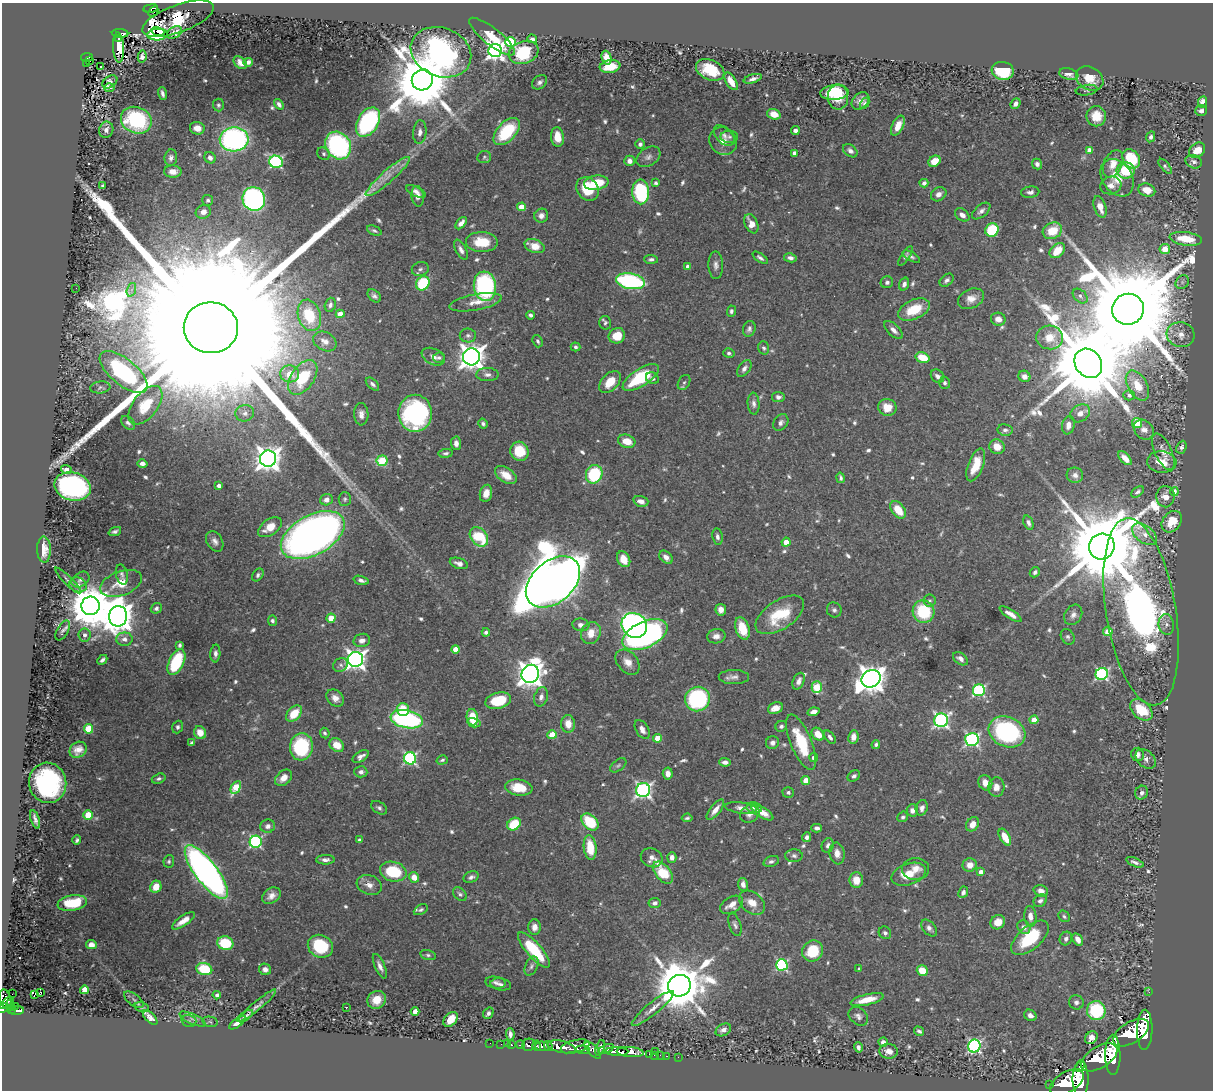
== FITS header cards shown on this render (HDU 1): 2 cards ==
NAXIS1  =                 1211
NAXIS2  =                 1088

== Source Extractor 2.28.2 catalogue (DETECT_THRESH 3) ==
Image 1211 x 1088 px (HDU 1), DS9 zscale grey, 1 PNG px = 1 image px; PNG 1215 x 1092 px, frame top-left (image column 1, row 1088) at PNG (2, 3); each listed source drawn as its Kron ellipse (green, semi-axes under 4 px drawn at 4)
Background 1.04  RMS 0.024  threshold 0.0709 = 3 sigma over >= 5 px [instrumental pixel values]
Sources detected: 691; of the 691, the 500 brightest by FLUX_AUTO listed and drawn (191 fainter detections omitted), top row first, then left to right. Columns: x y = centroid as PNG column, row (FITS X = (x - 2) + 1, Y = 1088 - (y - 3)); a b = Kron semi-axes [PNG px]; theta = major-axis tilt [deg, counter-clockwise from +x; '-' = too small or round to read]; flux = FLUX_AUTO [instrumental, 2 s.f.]
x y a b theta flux
151 8 7 4 8 110
153 11 6 2 47 15
178 19 38 14 20 52
158 32 6 3 -16 29
174 32 8 5 32 5.4
120 33 8 4 -3 120
157 35 10 6 4 76
492 37 28 8 -38 57
119 38 3 2 - 13
532 39 5 3 - 6
510 42 5 5 - 130
119 47 15 5 -87 30
495 51 7 6 - 810
441 52 31 24 -22 930
524 53 15 11 19 94
142 56 6 4 79 5.1
87 57 6 4 9 110
607 58 7 5 -72 19
89 60 3 2 - 20
248 62 5 4 - 8.2
87 63 3 2 - 12
240 63 7 5 -45 9.9
610 66 10 6 8 41
100 67 3 2 - 3.9
710 70 15 10 -24 56
1003 71 11 9 -8 87
1069 74 10 5 -12 9.1
1090 78 14 11 -32 31
753 79 9 4 17 6.7
422 80 11 10 - 16000
731 81 10 5 -58 24
110 82 8 5 34 4.5
540 82 8 6 39 5.5
109 88 5 4 - 24
1087 90 11 5 8 3.8
834 92 14 7 4 61
162 94 6 3 -71 5
838 97 12 10 -88 42
860 101 10 7 43 11
1202 102 6 4 81 12
865 103 6 4 60 3.5
279 104 6 4 -56 5
1016 104 5 4 - 8.2
218 105 6 5 - 3.4
1201 110 6 5 - 5.6
774 114 7 5 -18 22
1096 116 10 9 - 29
136 120 16 13 -21 150
368 122 16 10 59 250
898 126 11 5 64 20
197 128 7 6 - 14
106 130 8 7 - 7.6
507 131 16 9 46 96
795 131 4 4 - 7.2
420 132 12 6 84 8.5
724 135 12 8 -45 8.8
557 137 9 6 -83 21
729 137 9 6 -1 4.1
1151 137 5 4 - 5.3
234 139 14 12 3 430
723 141 14 13 - 17
640 144 5 5 - 4.7
338 146 14 12 -55 300
1089 150 4 4 - 12
1197 150 9 7 37 20
850 151 8 5 -37 7.9
794 153 4 4 - 6.1
324 154 7 5 -47 4
484 157 7 6 - 3.7
648 157 13 9 32 8.8
171 158 8 6 82 5.9
210 158 6 5 - 8.4
1131 159 10 8 -55 74
629 161 5 5 - 7.9
934 161 6 5 - 24
276 162 7 6 - 280
1194 162 8 6 -21 6.4
1037 164 5 5 - 6.3
1113 164 14 9 65 17
1165 166 9 4 -51 3.5
1126 170 9 8 - 50
173 172 8 6 -1 15
388 176 29 6 41 22
1117 178 20 14 -56 33
596 183 12 7 9 49
655 183 4 4 - 4.9
924 183 4 4 - 7.5
1111 185 10 9 - 10
103 186 4 3 - 4.1
587 189 12 10 -54 52
1147 190 8 6 -16 24
416 191 10 4 -26 6.4
641 192 12 8 -89 150
1030 192 9 5 7 6.4
939 194 8 6 32 9.3
418 196 10 6 -82 11
254 199 12 11 - 410
208 200 5 5 - 3.7
522 207 4 4 - 31
1100 207 11 6 -72 20
981 211 11 6 40 7.3
203 212 8 6 19 10
962 215 8 5 -39 9.1
541 216 7 6 - 8.8
461 223 7 4 49 9.8
751 224 10 6 -66 20
992 230 7 6 - 97
374 231 8 4 -23 3.4
1052 231 10 8 24 41
1186 239 16 6 -8 46
482 242 16 10 -1 49
535 246 10 6 -18 26
1165 249 5 5 - 36
461 250 11 5 -62 7.9
1057 251 9 6 44 30
905 256 11 4 56 4
911 257 10 4 -28 4.4
760 258 9 4 -35 4.8
790 258 6 4 -12 7.1
651 259 7 4 -2 4.7
716 265 14 7 -88 8.6
687 266 4 3 - 5.9
420 269 9 7 21 5.4
947 280 8 5 40 5.3
630 281 14 7 -10 280
887 282 6 6 - 4.9
1182 282 7 6 - 5.4
423 283 7 6 - 110
904 284 7 5 70 7
485 286 15 11 -83 250
76 288 2 2 - 5
131 290 7 4 71 4.5
374 296 8 5 -42 5.4
1080 296 9 6 -44 5.7
971 299 13 9 24 15
476 302 27 8 11 20
330 305 7 5 72 5.1
1128 309 16 15 - 64000
914 310 17 9 25 53
731 311 5 4 - 3.9
340 314 4 4 - 19
309 315 16 11 -72 67
530 315 4 4 - 3.7
998 319 7 6 - 13
605 323 7 6 - 3.7
211 328 27 25 -6 390000
749 329 8 6 72 5.1
893 330 11 5 -44 8.9
468 335 8 7 - 4.8
1181 335 14 12 -15 17
617 336 8 7 - 31
1050 337 13 12 - 31
325 341 12 9 -30 12
538 341 6 5 - 3.6
576 347 5 4 - 3.9
764 348 6 5 - 3.9
729 353 5 4 - 3.5
433 357 12 8 -25 9.6
472 357 8 8 - 1700
439 358 6 5 - 3.5
922 358 7 5 -17 38
1088 363 15 13 -51 38000
744 368 9 5 54 6.6
124 372 29 13 -40 210
290 374 9 8 - 24
487 375 11 6 -1 7.4
937 376 7 6 - 7
1024 376 6 5 - 8.2
303 377 19 11 55 80
641 378 21 8 33 110
652 378 7 5 -30 4.9
610 382 13 8 47 31
684 382 8 5 61 4.2
945 383 6 5 - 4.5
372 384 8 5 -44 4.8
1137 385 16 9 -60 36
100 387 10 6 6 3.9
1129 395 5 5 - 6.5
778 397 6 5 - 5.1
754 404 11 6 -86 7.1
145 405 22 12 52 42
887 407 9 8 - 25
245 413 9 8 - 8.3
415 413 18 17 - 310
1080 413 10 8 33 11
361 414 11 7 -89 9.9
781 422 9 7 52 6.4
128 423 8 5 -42 4.7
1137 423 5 4 - 51
483 424 5 4 - 4.3
1068 425 9 6 79 9.6
1005 430 7 6 - 5.1
1144 430 11 9 -42 11
627 441 9 6 -17 27
456 443 7 5 -86 8.4
997 447 8 7 - 20
1181 447 6 5 - 4.7
519 451 10 9 - 47
1163 452 20 8 -65 14
446 453 7 4 7 3.7
1125 458 8 4 -47 14
268 459 8 8 - 1800
382 461 5 5 - 82
1162 462 15 11 -4 27
142 464 5 4 - 7.4
976 465 17 7 69 38
66 470 5 4 - 10
594 474 9 8 - 130
506 475 12 7 -35 25
1075 475 8 7 - 7.4
841 478 5 4 - 3.9
73 486 18 14 -14 420
219 486 4 3 - 8
1138 492 7 4 36 4.1
1174 492 4 4 - 15
486 493 9 6 76 17
1165 497 10 9 - 17
345 499 7 6 - 3.5
326 500 6 5 - 9.6
641 501 8 5 -16 11
898 510 10 6 -52 35
1172 522 12 9 51 34
1028 523 7 4 -68 5.3
270 527 13 7 34 23
115 531 6 3 22 4.4
1145 534 14 8 -37 14
313 535 35 19 28 1700
479 537 11 8 -50 74
717 537 8 5 -82 5.3
215 541 11 7 -59 8.7
786 542 4 4 - 21
1102 546 13 12 - 32000
44 550 13 7 -89 20
666 557 8 5 -45 9.9
624 559 8 6 -64 26
459 563 9 5 -19 8.7
1035 572 5 4 - 4.2
122 574 10 6 -76 5
258 575 7 5 55 4.5
68 580 18 4 -44 5.5
80 580 10 7 34 6.5
361 580 8 4 -16 6.2
553 582 31 20 41 5700
121 583 22 12 20 38
78 585 9 7 -17 7.8
930 601 6 6 - 4
90 606 9 9 - 7600
156 608 5 5 - 4.5
721 610 6 5 - 13
834 610 7 7 - 4.7
923 611 11 10 - 90
1141 612 94 35 -81 1200
1011 614 12 4 -32 12
780 615 27 14 33 71
1073 615 10 8 59 9.1
118 616 10 9 - 3100
331 618 4 4 - 53
272 621 5 4 - 4
1166 624 10 7 -80 8.7
581 625 8 6 -7 7.9
634 625 13 12 - 500
742 628 11 7 -71 40
63 630 11 5 60 5.6
486 632 4 4 - 5.5
1108 632 4 4 - 48
591 633 11 9 60 23
85 635 6 6 - 7
645 635 24 13 25 540
716 636 9 7 11 11
1068 637 8 6 -58 4.6
124 639 8 6 0 8.4
362 640 8 6 13 8.3
180 645 4 3 - 3.4
456 649 4 4 - 38
215 653 9 5 86 6.2
355 659 8 7 - 1000
960 659 8 5 -36 8.4
102 660 5 3 - 4.8
176 662 14 7 65 100
628 662 14 10 -47 17
340 665 8 6 34 4.9
530 674 9 8 - 1900
1102 674 6 6 - 270
734 677 15 7 0 9.2
871 679 10 8 32 2300
799 681 9 5 68 9
817 687 6 5 - 88
979 690 6 6 - 200
541 697 10 6 73 7.6
335 698 9 7 -42 11
697 699 13 12 - 220
498 701 13 8 13 58
775 708 8 5 20 14
403 710 6 6 - 53
1141 710 13 8 -41 53
813 712 6 4 17 9.9
294 714 9 6 47 38
472 717 8 5 -85 44
407 719 16 8 -11 280
941 720 7 6 - 450
1034 720 4 4 - 26
474 723 7 4 -13 11
568 724 9 7 -84 19
781 726 6 5 - 4.3
178 727 6 5 - 4.3
88 729 5 4 - 76
642 729 10 6 -59 10
1007 732 19 15 -23 290
200 733 6 6 - 19
325 733 5 4 - 3.6
818 734 7 5 -48 25
552 735 4 4 - 49
830 737 7 4 -52 5.4
853 737 7 5 82 13
658 738 4 4 - 46
972 740 6 6 - 340
801 742 29 10 -67 79
192 743 4 3 - 3.7
772 743 6 6 - 7.2
337 745 8 6 -37 30
876 745 4 4 - 4.2
301 747 14 11 84 150
78 750 9 7 37 14
1137 754 7 6 - 8
361 756 9 5 32 7.9
410 758 6 6 - 250
814 758 4 4 - 9.2
1146 759 11 8 -39 9.1
442 760 6 4 17 3.6
725 762 6 4 -5 7.9
618 765 9 5 37 3.7
361 772 6 5 - 6.7
668 774 6 5 - 12
854 776 7 5 35 4.6
284 778 10 7 43 15
159 779 7 5 19 4.5
806 781 4 4 - 35
48 783 20 18 -79 270
985 783 8 6 -59 17
236 787 7 4 60 68
519 787 13 8 -7 39
996 787 9 8 - 14
643 790 7 7 - 550
788 792 6 5 - 4.3
1141 793 7 6 - 7.4
379 808 9 5 -32 4.6
741 808 16 5 -9 10
754 808 8 5 -9 4.4
922 808 8 6 71 8
715 810 12 5 51 14
912 810 6 5 - 8.4
762 812 12 5 -32 18
750 814 10 8 35 9.6
88 815 4 4 - 66
903 817 5 5 - 4
687 818 5 3 - 3.5
35 819 9 3 -72 6
590 822 10 6 -44 68
514 824 7 5 36 60
972 824 8 6 51 15
268 826 7 6 - 7.8
817 828 5 4 - 5.1
807 837 5 4 - 5.4
1005 837 9 5 -61 26
77 840 5 3 - 3.4
359 840 4 3 - 4.1
256 842 6 6 - 250
828 845 7 6 - 5.3
590 847 12 6 -83 49
837 853 11 7 -80 13
794 856 8 6 -2 5.2
672 857 5 4 - 7.7
652 858 11 9 -25 12
325 860 9 5 0 6.8
169 861 6 5 - 3.3
771 861 8 5 20 4.5
1135 862 9 3 -22 5.5
970 865 7 6 - 17
916 869 13 11 1 17
206 872 32 11 -53 950
393 872 13 9 -14 80
981 872 4 4 - 12
663 873 13 7 -52 56
909 874 18 10 19 33
414 877 5 5 - 17
471 877 8 5 22 5.5
856 880 8 6 -90 25
743 884 6 5 - 8.9
369 885 13 9 -19 13
156 887 6 5 - 26
1041 891 7 5 -19 11
963 892 6 4 65 5.2
460 894 8 5 -44 4.4
271 896 10 7 32 12
1040 901 7 5 34 5.7
72 903 15 7 10 55
655 903 6 5 - 6.7
752 903 14 10 -39 21
732 905 12 8 29 17
421 910 8 4 27 3.5
1030 916 10 6 -86 11
1064 916 6 5 - 3.4
183 921 13 5 34 15
998 922 8 6 38 21
735 925 11 6 -71 5.3
534 927 8 6 -88 12
1024 927 7 6 - 7.6
929 928 10 6 -48 6.8
885 933 6 6 - 5
1030 938 22 11 41 89
1066 938 7 6 - 6.5
1078 939 7 4 -58 13
225 943 8 6 -18 72
91 945 5 4 - 13
320 946 13 11 -24 87
534 950 22 7 -49 92
813 951 11 10 - 60
428 955 8 5 -15 3.7
782 965 6 5 - 230
380 966 13 5 -66 9.5
531 966 10 6 64 5.7
204 969 8 6 -14 75
265 969 6 5 - 7.5
859 969 4 3 - 4.1
922 971 6 5 - 41
496 983 10 6 -8 6.1
501 984 10 6 -9 6.6
679 986 11 10 - 10000
84 990 4 4 - 43
1149 992 3 2 - 12
41 993 3 3 - 19
12 994 2 2 - 8.6
35 994 3 3 - 420
217 995 4 4 - 5.8
5 999 10 5 -74 610
134 1000 11 5 -37 4.3
377 1000 10 8 33 26
867 1000 17 5 13 27
1076 1002 7 7 - 5.9
7 1003 8 3 39 490
10 1005 6 4 -85 130
16 1006 2 2 - 9.6
257 1006 24 4 40 11
142 1007 7 5 -14 3.8
346 1007 3 2 - 4
3 1008 6 4 27 480
653 1008 26 6 39 17
12 1009 4 3 - 240
16 1011 7 3 4 260
1096 1011 9 9 - 130
415 1012 4 4 - 23
488 1013 6 5 - 5.3
1030 1015 6 5 - 7.8
245 1016 9 4 34 4.7
858 1016 11 8 -42 7.5
150 1017 9 4 -46 8.8
193 1019 14 5 -24 6.8
451 1019 8 6 49 27
189 1021 8 5 -15 3.9
210 1022 8 5 -11 3.4
237 1023 10 4 36 9.8
723 1030 8 5 30 9
1145 1030 20 7 89 6700
919 1031 5 3 - 3.5
1131 1033 20 10 31 7500
510 1034 6 4 -85 7.4
1091 1038 7 5 48 10
883 1042 4 4 - 7.3
490 1043 2 2 - 12
501 1044 2 2 - 15
507 1044 2 2 - 14
511 1045 3 3 - 76
521 1045 4 3 - 430
529 1045 7 6 - 440
537 1046 5 3 - 500
542 1046 7 5 -3 1300
548 1046 5 3 - 900
974 1046 6 6 - 340
561 1047 14 6 -13 4500
575 1047 15 6 14 2200
858 1047 5 4 - 5.5
600 1048 8 4 70 860
606 1049 8 4 21 700
583 1050 7 3 -6 610
593 1050 11 5 -47 1300
617 1051 11 4 -3 2700
656 1051 3 3 - 120
889 1051 9 7 -4 13
630 1052 13 5 -4 2200
649 1055 3 3 - 58
654 1055 3 2 - 26
660 1055 2 2 - 23
1113 1055 20 7 -90 7100
666 1056 3 2 - 36
678 1057 2 2 - 16
1099 1057 20 11 31 7900
1080 1066 6 3 64 800
1081 1079 17 8 90 8300
1067 1082 19 10 32 9400
1050 1085 3 3 - 130
At the frame edge (FLAGS 8, measured only in part): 1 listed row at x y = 3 1008
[191 fainter detections neither listed nor drawn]